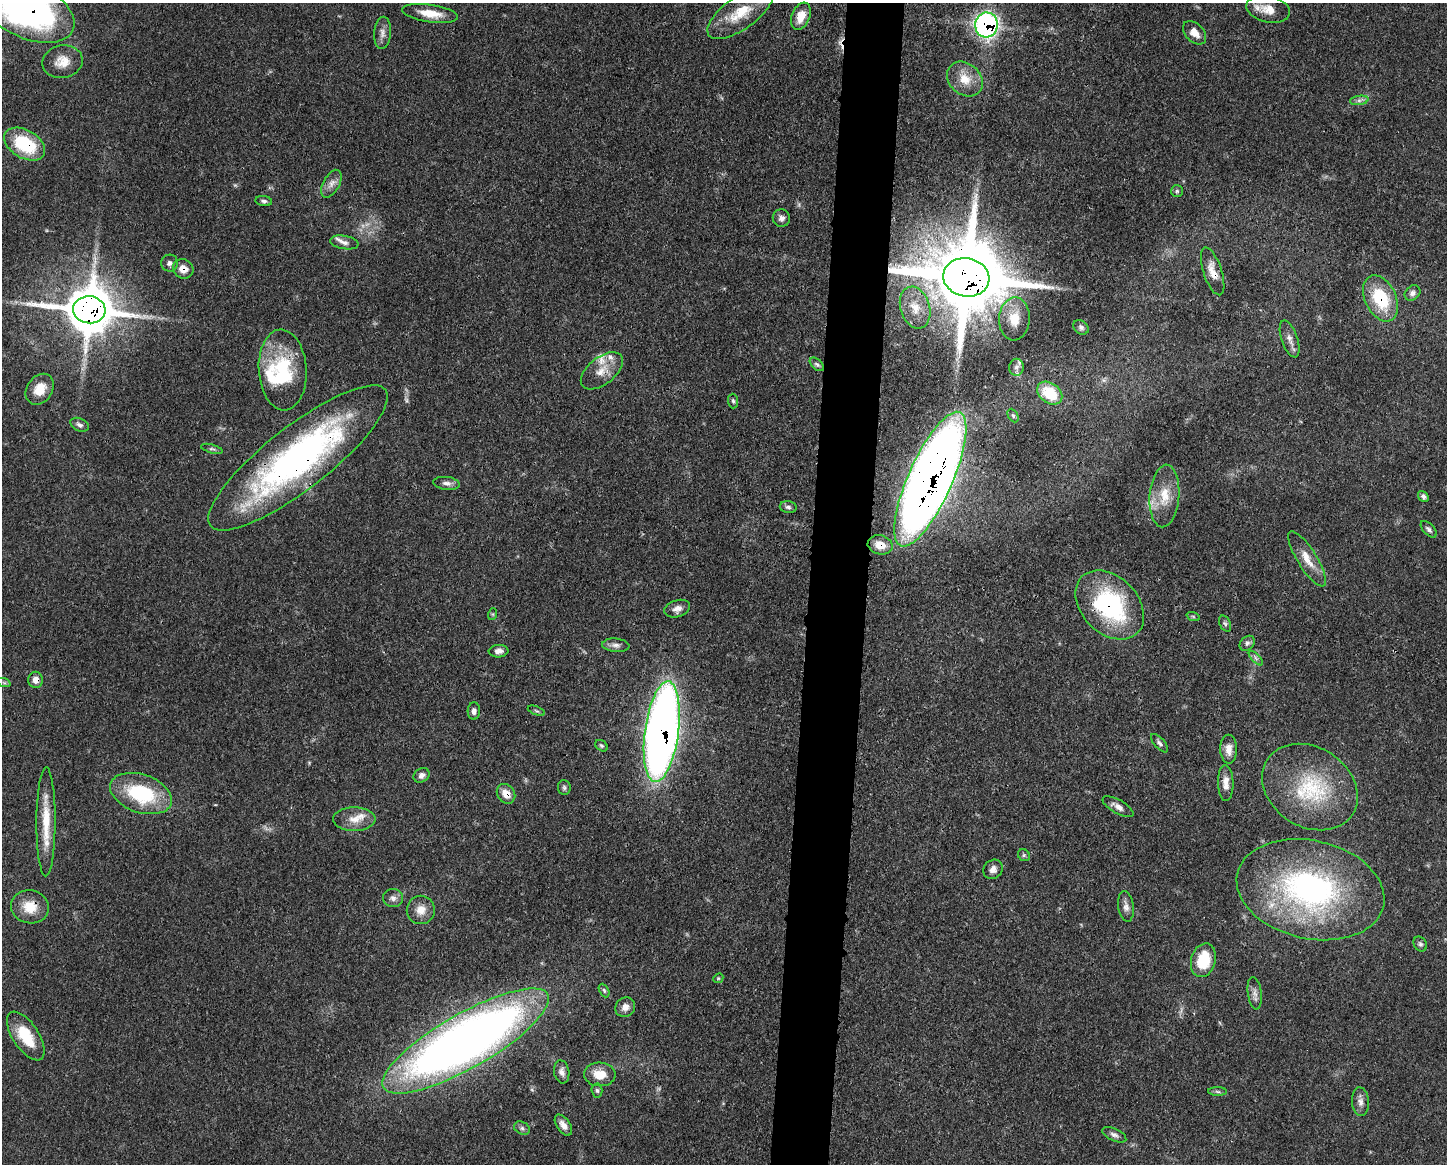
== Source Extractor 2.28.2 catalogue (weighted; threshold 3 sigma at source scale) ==
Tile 5 of 3 x 4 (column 2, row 2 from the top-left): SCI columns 1557-3001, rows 2329-3490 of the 4670 x 4658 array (HDU 1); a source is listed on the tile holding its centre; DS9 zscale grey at full resolution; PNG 1449 x 1166 px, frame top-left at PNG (2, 3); each listed source drawn as its Kron ellipse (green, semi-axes under 4 px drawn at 4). Shown black and unused: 4% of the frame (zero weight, under 3 of 4 exposures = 1% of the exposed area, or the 3 px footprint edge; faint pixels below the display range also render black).
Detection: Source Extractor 2.28.2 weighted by HDU 2 'WHT'; one run over the whole footprint, this tile lists its part. Background 0.055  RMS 0.0032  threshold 0.0145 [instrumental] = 3 sigma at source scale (4.5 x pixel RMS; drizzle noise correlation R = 1.50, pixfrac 1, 0.05/0.05 arcsec/px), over >= 5 px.
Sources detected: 113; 5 too faint to see at this stretch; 1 inside a brighter object's white glare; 2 cosmic-ray / hot-pixel residue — neither listed nor drawn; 9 inside a brighter listed object's ellipse — not listed separately; the other 96 listed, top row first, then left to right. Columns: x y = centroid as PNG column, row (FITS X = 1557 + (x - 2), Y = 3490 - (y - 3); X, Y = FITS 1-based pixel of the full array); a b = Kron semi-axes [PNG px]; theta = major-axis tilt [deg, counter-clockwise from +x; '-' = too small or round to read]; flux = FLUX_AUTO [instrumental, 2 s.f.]
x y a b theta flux
1268 9 22 13 -13 5.3
27 10 50 28 -25 140
430 13 28 8 -8 6
740 13 39 16 36 12
801 16 14 9 68 4.4
986 25 12 11 - 110
382 33 16 8 86 2.1
1195 33 14 9 -46 3.1
62 62 20 16 11 5.2
965 79 19 15 -41 6.5
1359 100 9 4 8 1.1
25 144 22 14 -30 19
331 184 15 8 61 2.3
1177 191 6 6 - 0.62
264 201 8 5 -7 0.84
781 218 9 8 - 1.4
344 242 14 6 -10 1.6
170 263 8 8 - 1.3
183 269 10 9 - 3.4
1213 271 25 9 -72 4.1
966 277 23 19 -11 4900
1412 293 9 7 42 1.4
1381 298 24 15 -64 18
915 308 21 14 -73 6.3
89 310 16 13 -6 1500
1014 319 21 15 87 6.7
1081 327 8 6 -35 0.9
1290 339 19 8 -71 2.4
817 364 8 5 -44 0.78
1016 367 8 7 - 1.3
283 370 40 24 -86 24
602 371 24 13 38 5.4
40 389 17 12 55 5.9
1050 393 14 10 -37 12
733 401 7 5 -88 0.68
1013 416 7 5 -63 0.67
80 425 10 6 -26 1.2
212 449 11 4 -15 0.71
298 458 111 31 38 130
930 479 73 22 66 680
446 483 13 6 -6 1.6
1164 496 31 15 85 8.6
1423 496 6 5 - 0.9
788 507 8 6 -7 0.93
1429 529 10 5 -48 1
880 545 12 9 -13 4.6
1307 559 32 9 -58 5.5
1110 605 39 28 -45 44
677 609 13 8 18 2
493 614 6 4 72 0.39
1193 616 7 4 -19 0.51
1225 624 8 5 -63 0.78
1247 643 8 6 44 1
616 645 13 6 -5 1.6
498 651 10 6 5 1.7
1256 658 9 3 -46 0.72
36 680 8 7 - 2.1
4 683 7 4 -19 0.55
474 711 9 6 85 1.1
536 711 9 3 -21 0.54
662 732 51 17 82 310
1160 743 11 5 -48 0.97
601 746 7 5 -38 0.67
1229 749 14 8 -89 2.8
421 775 8 7 - 1.7
1226 783 18 7 -89 3.1
564 787 7 6 - 0.79
1310 787 51 39 -33 29
141 793 32 19 -18 24
506 794 10 8 -53 3.8
1118 807 17 7 -29 2.4
354 819 21 12 1 4.4
46 822 54 9 90 10
1024 855 6 5 - 0.59
993 869 10 9 - 2.1
1310 890 75 49 -13 88
393 898 10 9 - 1.6
1126 906 15 7 -82 1.9
30 907 19 16 -12 7
421 910 14 14 - 3.9
1420 944 8 6 -56 0.81
1203 960 17 12 74 12
718 978 5 4 - 0.44
604 990 7 4 -63 0.65
1255 993 16 7 -82 1.8
625 1007 10 9 - 2.3
26 1036 28 13 -57 12
466 1041 94 27 30 370
562 1072 12 7 -80 1.7
600 1074 16 12 -3 5.6
597 1090 7 5 -86 0.68
1218 1092 9 4 -1 0.7
1360 1102 14 8 -86 2.1
563 1125 12 6 -56 2.3
522 1128 8 6 -29 0.98
1114 1135 13 6 -25 1.3
Overlapping masked pixels (flux is a lower limit): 17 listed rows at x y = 27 10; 986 25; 25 144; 183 269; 1213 271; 966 277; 1381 298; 89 310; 283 370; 298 458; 930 479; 880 545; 1110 605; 36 680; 662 732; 506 794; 30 907
Isophote crosses this tile's border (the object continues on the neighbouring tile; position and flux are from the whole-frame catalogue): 1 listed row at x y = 27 10